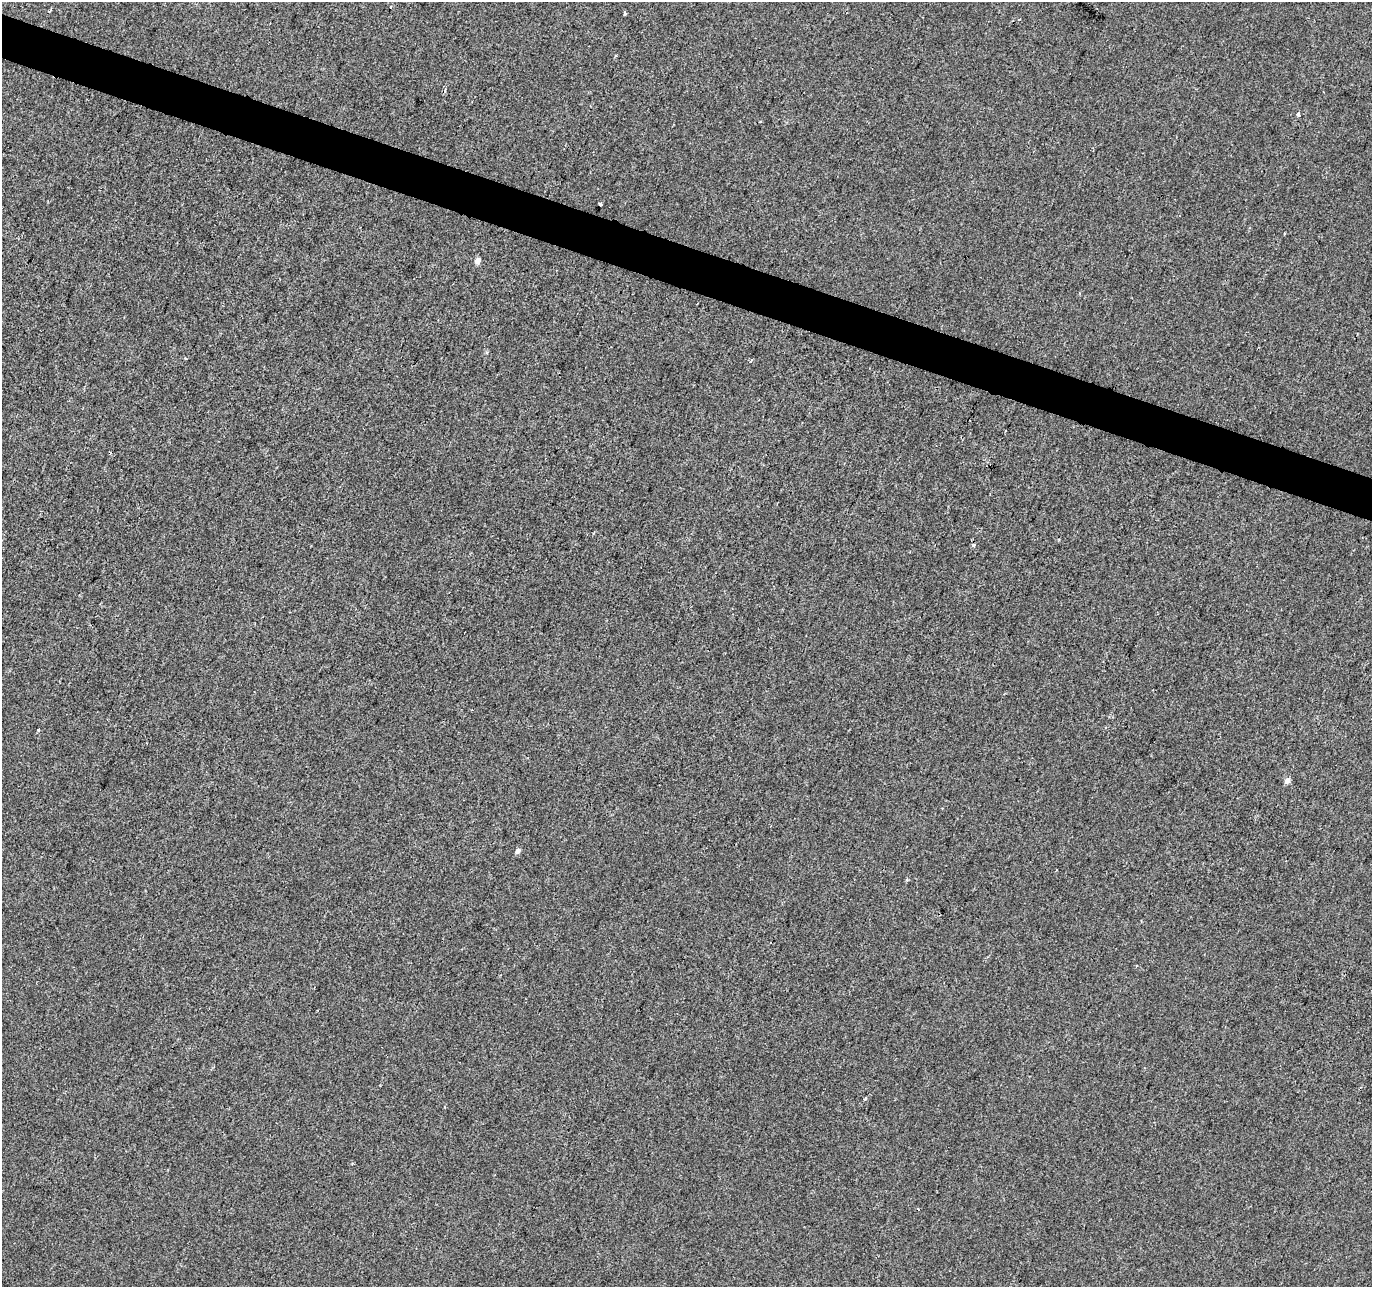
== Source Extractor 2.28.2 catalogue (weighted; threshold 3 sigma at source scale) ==
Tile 11 of 4 x 4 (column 3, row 3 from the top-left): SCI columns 2747-4116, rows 1563-2847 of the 5486 x 5628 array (HDU 1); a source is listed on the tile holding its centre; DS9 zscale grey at full resolution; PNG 1374 x 1289 px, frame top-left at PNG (2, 2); no overlay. Shown black and unused: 3% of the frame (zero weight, under 2 of 3 exposures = <1% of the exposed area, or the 3 px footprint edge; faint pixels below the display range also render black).
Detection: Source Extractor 2.28.2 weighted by HDU 2 'WHT'; one run over the whole footprint, this tile lists its part. Background 0.00144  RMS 0.0047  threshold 0.0211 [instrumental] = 3 sigma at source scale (4.5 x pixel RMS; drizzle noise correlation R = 1.50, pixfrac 1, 0.0396/0.0396 arcsec/px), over >= 5 px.
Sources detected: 16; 3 cosmic-ray / hot-pixel residue — not listed; the other 13 listed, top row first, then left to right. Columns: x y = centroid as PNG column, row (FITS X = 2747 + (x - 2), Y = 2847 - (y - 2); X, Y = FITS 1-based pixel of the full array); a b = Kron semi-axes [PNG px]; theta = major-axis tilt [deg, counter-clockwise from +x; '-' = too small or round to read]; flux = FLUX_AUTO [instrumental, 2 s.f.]
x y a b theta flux
391 7 3 2 - 0.54
625 12 4 3 - 1.4
1019 19 4 2 - 0.4
1298 114 4 3 - 2.3
600 204 3 3 - 2.3
1284 233 3 2 - 0.39
478 261 5 4 - 3.9
751 361 4 3 - 0.96
973 545 4 4 - 1.3
38 730 3 3 - 1.7
1287 781 5 4 - 3.4
517 851 4 4 - 2.5
865 1099 4 3 - 0.85